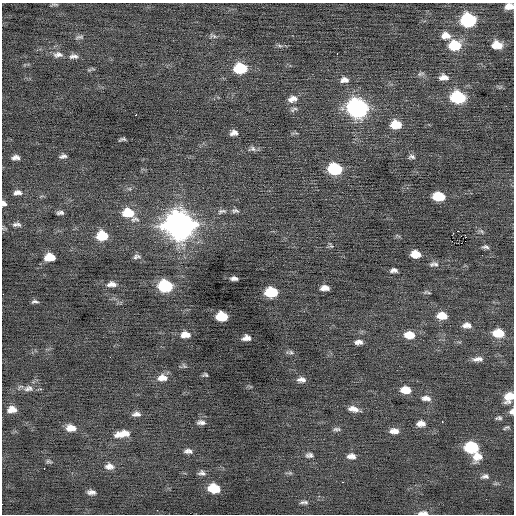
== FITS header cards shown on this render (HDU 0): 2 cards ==
NAXIS1  =                  512 / Axis length
NAXIS2  =                  512 / Axis length

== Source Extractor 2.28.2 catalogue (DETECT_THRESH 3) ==
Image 512 x 512 px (HDU 0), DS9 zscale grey, 1 PNG px = 1 image px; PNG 516 x 516 px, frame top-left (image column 1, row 512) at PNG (2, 3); no overlay
Background -0.0381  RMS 0.77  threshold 2.31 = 3 sigma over >= 5 px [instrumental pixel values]
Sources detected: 108; all 108 listed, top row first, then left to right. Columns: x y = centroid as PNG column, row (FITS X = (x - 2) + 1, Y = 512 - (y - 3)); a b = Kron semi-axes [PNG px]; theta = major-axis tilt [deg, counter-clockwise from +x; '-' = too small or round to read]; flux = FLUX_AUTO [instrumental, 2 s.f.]
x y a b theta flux
55 4 11 3 -2 81
509 6 8 5 8 410
468 20 10 8 -3 6300
213 36 11 6 -18 130
446 36 11 8 0 480
79 37 12 5 7 140
455 45 11 9 5 1800
497 45 9 7 -4 800
280 46 8 3 -19 100
337 53 3 2 - 150
58 55 14 8 0 300
73 56 13 7 2 240
240 68 10 8 1 2800
89 70 5 5 - 64
421 74 11 5 12 130
444 77 10 7 2 350
344 80 11 7 7 280
458 97 11 8 -7 4000
292 99 12 8 15 380
357 108 11 10 - 19000
294 109 11 5 28 140
136 115 2 2 - 420
396 124 10 8 -4 1100
234 133 8 6 9 250
122 139 7 3 13 100
252 149 11 7 5 190
63 156 7 4 13 150
15 157 8 5 7 210
412 157 8 5 -1 130
335 169 10 8 -7 3900
17 192 10 6 6 250
439 196 9 7 -5 1700
4 203 6 4 -64 220
222 211 13 6 9 180
235 211 11 6 -7 150
60 213 6 4 2 140
128 213 12 9 -1 1300
135 219 13 8 0 250
17 224 10 5 -2 170
179 225 13 11 -11 65000
458 231 2 2 - 240
481 231 8 5 -45 110
465 235 3 2 - 57
102 236 10 8 1 1500
331 246 8 4 -54 82
485 247 8 5 -4 130
416 254 8 6 -6 790
50 257 9 6 6 1000
137 257 11 6 8 160
432 264 9 7 38 150
436 264 8 6 -63 130
394 270 7 4 1 180
234 278 7 4 -2 180
112 284 12 7 2 320
165 286 10 8 -3 4100
325 288 8 5 1 360
271 292 10 7 -1 2400
425 292 9 5 34 110
3 294 2 2 - 330
34 301 9 4 2 110
222 316 9 7 -5 1700
442 316 10 7 -2 780
467 325 11 7 -3 340
498 333 10 7 -1 1400
185 335 10 7 1 480
409 335 11 7 -2 870
246 338 8 5 3 290
358 342 8 5 3 250
290 352 11 5 1 130
478 359 13 6 3 290
184 366 9 4 -54 88
205 375 5 3 - 85
162 378 12 9 4 470
301 380 9 6 -3 250
28 388 15 9 6 380
406 390 10 6 -4 830
509 397 11 9 52 810
426 398 13 7 -4 290
12 409 10 7 6 470
353 409 12 7 -13 380
512 412 7 6 - 200
136 414 11 6 1 230
499 418 9 5 9 130
201 422 10 6 -4 200
442 422 2 2 - 190
421 423 9 6 0 360
71 428 11 7 -5 560
506 428 9 4 27 88
336 429 11 5 6 130
394 431 10 6 -1 380
122 434 18 8 9 680
471 447 10 7 -1 3800
188 451 8 5 -2 200
309 455 10 7 1 170
351 456 10 6 -2 310
477 456 11 9 37 590
49 461 8 5 -16 110
109 466 12 8 -7 310
202 473 9 6 -5 180
290 473 7 5 -10 92
485 476 10 6 6 170
342 482 3 2 - 58
214 488 9 7 -9 1700
91 492 8 4 -2 220
304 502 10 4 0 150
157 510 3 2 - 43
421 513 7 5 17 170
424 513 7 5 27 170
At the frame edge (FLAGS 8, measured only in part): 8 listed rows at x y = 509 6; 4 203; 17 224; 3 294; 509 397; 512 412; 421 513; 424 513